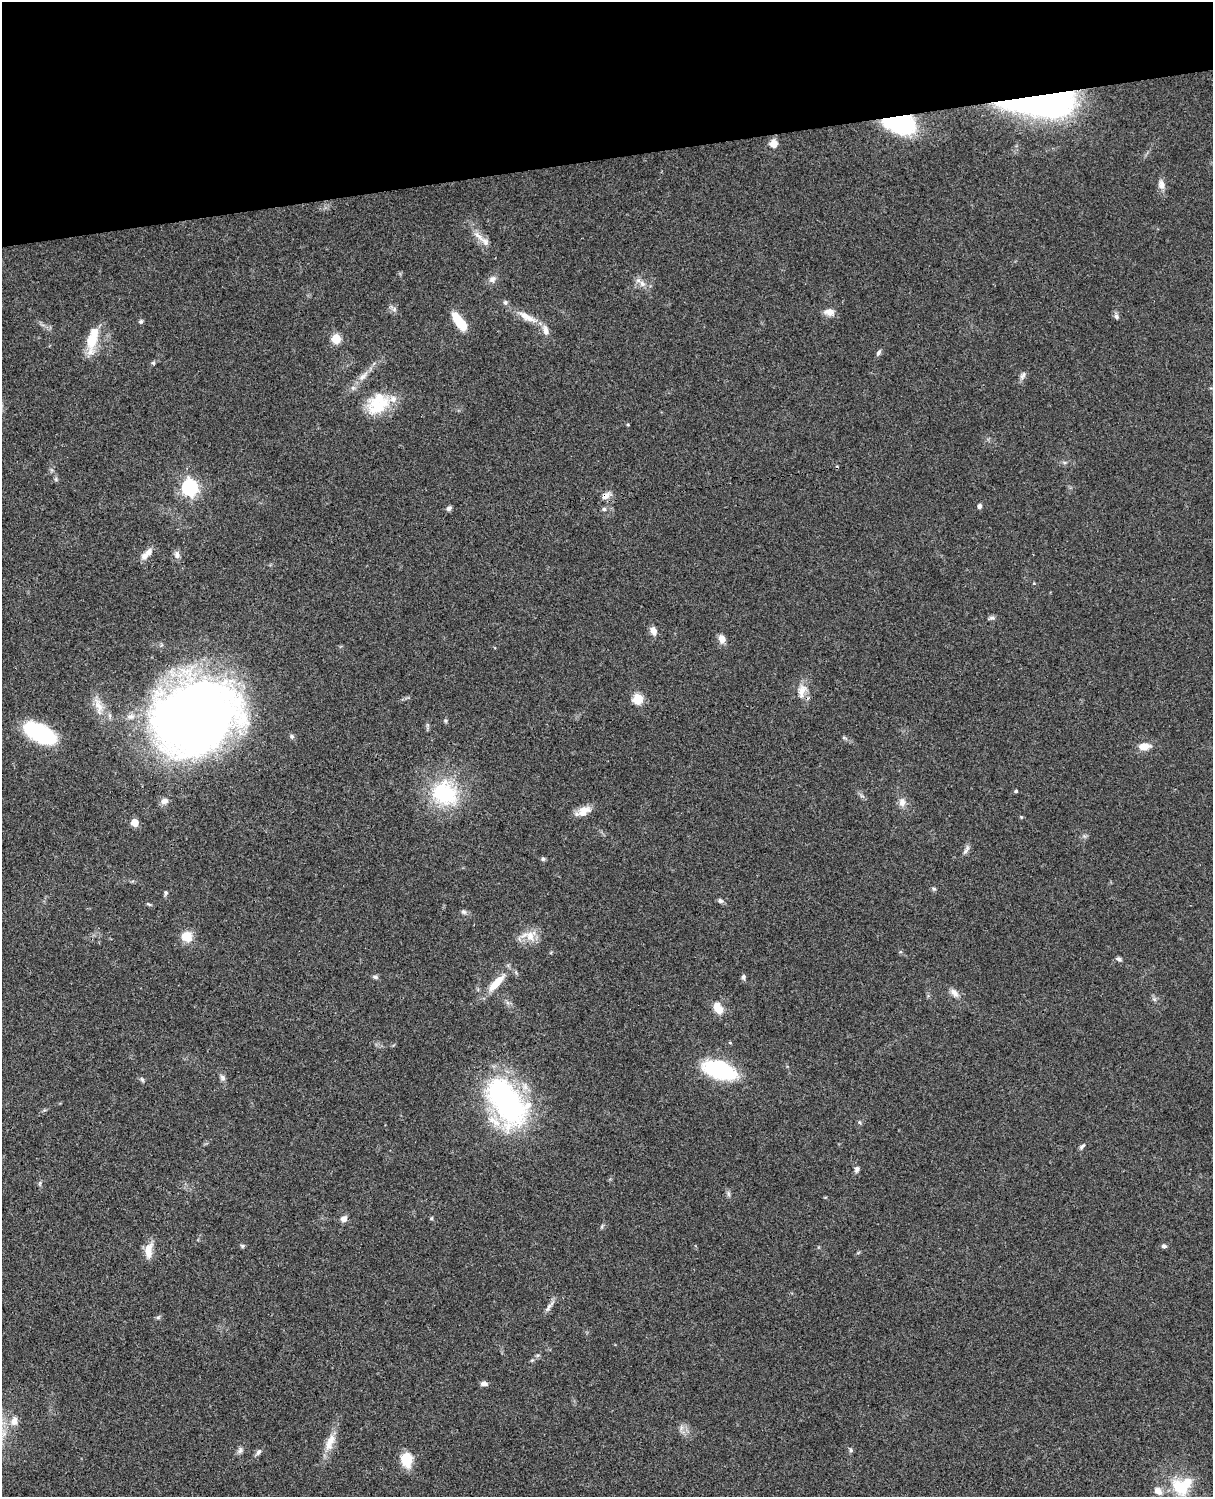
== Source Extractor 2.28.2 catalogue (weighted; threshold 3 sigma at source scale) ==
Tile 3 of 4 x 3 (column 3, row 1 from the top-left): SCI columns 2545-3755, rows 3269-4763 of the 5086 x 4928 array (HDU 1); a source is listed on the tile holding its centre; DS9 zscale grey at full resolution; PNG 1215 x 1499 px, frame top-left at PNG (2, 2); no overlay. Shown black and unused: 10% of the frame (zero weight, under 3 of 4 exposures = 6% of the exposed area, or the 3 px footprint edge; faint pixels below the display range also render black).
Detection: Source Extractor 2.28.2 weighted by HDU 2 'WHT'; one run over the whole footprint, this tile lists its part. Background 0.0753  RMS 0.0059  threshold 0.0264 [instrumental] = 3 sigma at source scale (4.5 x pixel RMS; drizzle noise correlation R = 1.50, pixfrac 1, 0.05/0.05 arcsec/px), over >= 5 px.
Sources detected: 92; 2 inside a brighter object's white glare — not listed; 5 inside a brighter listed object's ellipse — not listed separately; the other 85 listed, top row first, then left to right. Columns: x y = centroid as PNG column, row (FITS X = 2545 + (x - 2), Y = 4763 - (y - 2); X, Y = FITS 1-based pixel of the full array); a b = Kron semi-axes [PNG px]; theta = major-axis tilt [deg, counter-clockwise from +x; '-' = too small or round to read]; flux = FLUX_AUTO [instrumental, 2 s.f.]
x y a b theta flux
1042 104 78 24 1 140
899 123 32 18 -10 62
774 143 9 8 - 4.9
1161 184 13 8 -80 3.5
479 236 21 7 -42 5.4
492 279 10 8 38 2.6
642 284 9 7 -56 3.1
394 309 7 6 - 1.6
829 312 13 10 -7 4.1
1116 316 7 6 - 1.6
527 317 29 9 -29 8.4
141 321 6 5 - 1
460 322 21 8 -53 16
336 338 5 5 - 27
92 341 29 13 84 14
878 353 8 5 55 1.3
153 363 5 4 - 0.77
1023 375 13 5 62 1.9
363 376 18 7 47 4.7
378 403 31 23 39 23
190 487 7 6 - 170
605 496 12 7 38 3.4
980 506 5 4 - 1.8
449 508 7 5 42 1.6
604 509 6 5 - 1.2
149 552 11 8 48 3.2
177 554 9 7 -76 2.2
992 618 8 6 -9 1.5
653 631 10 7 -67 3.8
722 639 9 8 - 4
802 690 16 12 60 6
638 699 5 5 - 34
98 706 27 9 -78 7.2
195 717 77 60 24 560
445 721 6 4 -89 0.8
40 733 34 15 -26 49
292 736 7 5 -47 1.2
844 738 6 4 -19 0.74
1144 746 13 8 6 5.9
1016 791 3 3 - 0.98
445 793 38 31 -37 42
164 801 11 8 19 2.8
902 802 12 9 -88 3.6
583 811 20 10 29 6.4
135 822 5 5 - 10
966 850 16 4 60 1.9
543 859 5 5 - 1
934 889 6 5 - 0.96
165 893 6 5 - 1
720 901 7 6 - 1.4
149 904 7 3 -36 0.77
464 912 8 6 -30 1.4
187 936 9 8 - 12
530 936 18 12 61 8
1119 959 7 5 -34 1.3
375 977 7 5 -26 1.3
743 977 7 6 - 1.3
496 983 27 9 46 11
954 993 13 7 -40 3.4
718 1008 14 9 -60 7.9
730 1043 5 3 - 0.51
719 1070 25 13 -18 62
222 1077 9 6 -49 1.6
142 1079 7 5 -54 1
506 1101 55 29 -57 130
1082 1146 10 4 46 1.3
857 1169 7 6 - 1.7
40 1183 7 4 72 0.81
728 1193 9 4 -71 1.2
344 1219 7 6 - 3.1
242 1246 6 5 - 0.86
1164 1246 6 5 - 1.3
149 1251 20 9 82 6.9
549 1307 17 5 56 2.6
158 1317 7 4 1 0.91
484 1384 7 5 -1 2.6
14 1421 13 8 84 4
681 1428 7 4 72 1.5
330 1442 26 10 68 8
240 1450 10 6 82 1.7
851 1450 6 5 - 0.95
258 1452 9 6 56 1.7
407 1459 14 10 -77 15
1183 1485 29 17 55 20
1158 1491 12 8 -45 4
Overlapping masked pixels (flux is a lower limit): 3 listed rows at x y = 1042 104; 899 123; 605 496